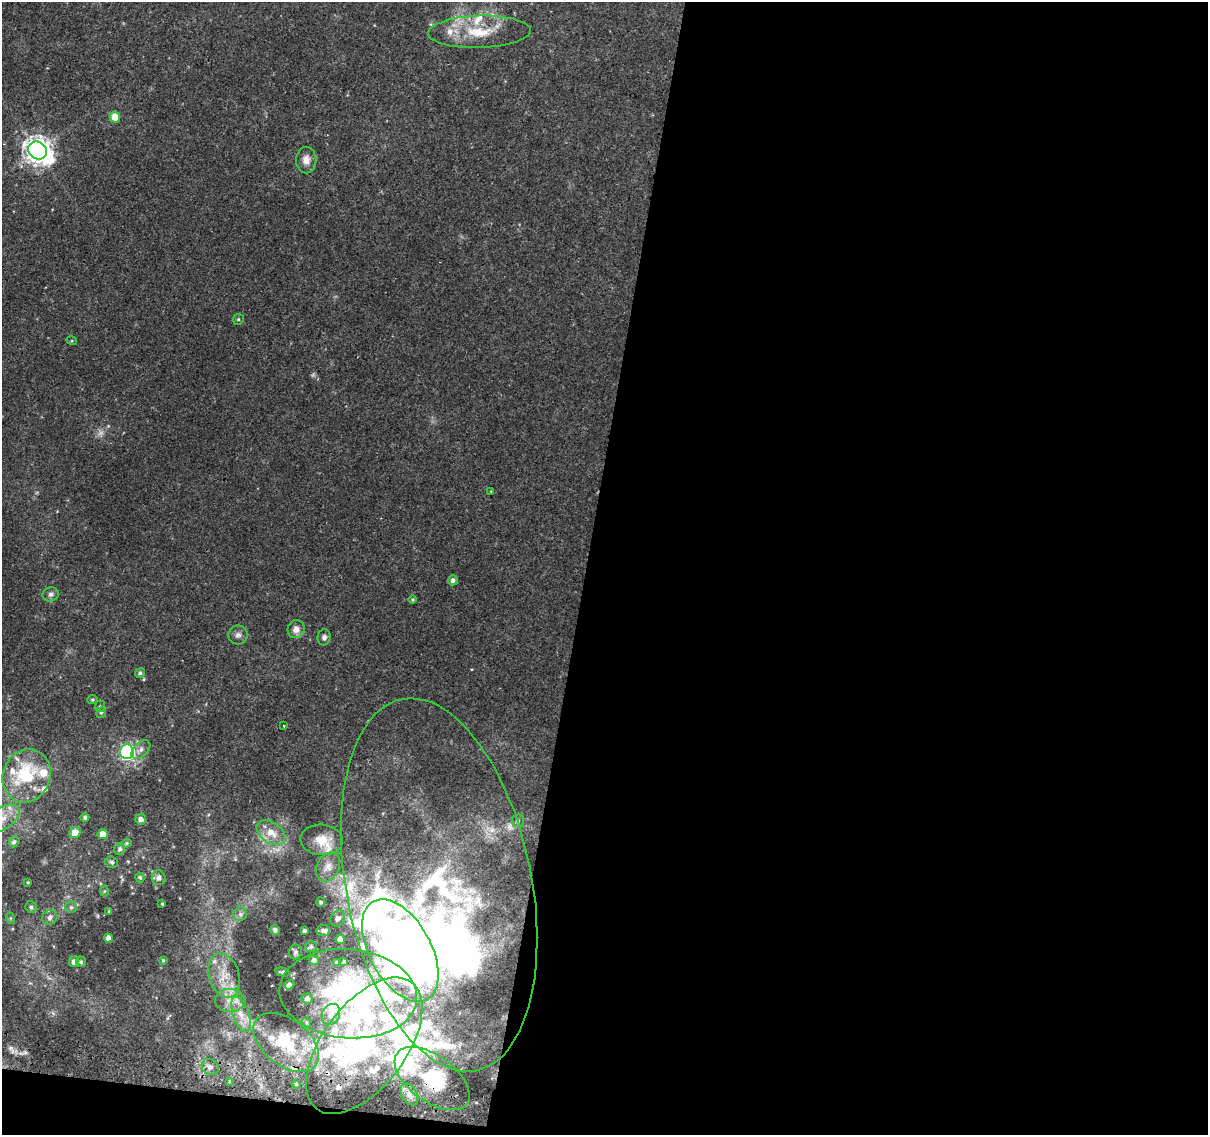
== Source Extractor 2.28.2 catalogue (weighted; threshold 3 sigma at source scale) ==
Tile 16 of 4 x 4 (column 4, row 4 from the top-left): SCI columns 3624-4829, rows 263-1395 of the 4843 x 5116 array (HDU 1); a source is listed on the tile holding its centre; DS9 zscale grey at full resolution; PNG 1210 x 1137 px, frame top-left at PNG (2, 2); each listed source drawn as its Kron ellipse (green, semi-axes under 4 px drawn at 4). Shown black and unused: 53% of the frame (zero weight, under 2 of 3 exposures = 2% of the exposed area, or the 3 px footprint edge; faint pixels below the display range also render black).
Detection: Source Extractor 2.28.2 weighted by HDU 2 'WHT'; one run over the whole footprint, this tile lists its part. Background 0.0111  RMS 0.0038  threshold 0.017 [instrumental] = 3 sigma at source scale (4.5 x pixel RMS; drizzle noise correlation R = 1.50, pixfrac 1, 0.0396/0.0396 arcsec/px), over >= 5 px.
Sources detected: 122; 2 too faint to see at this stretch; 11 inside a brighter object's white glare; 2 cosmic-ray / hot-pixel residue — neither listed nor drawn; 29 inside a brighter listed object's ellipse — not listed separately; the other 78 listed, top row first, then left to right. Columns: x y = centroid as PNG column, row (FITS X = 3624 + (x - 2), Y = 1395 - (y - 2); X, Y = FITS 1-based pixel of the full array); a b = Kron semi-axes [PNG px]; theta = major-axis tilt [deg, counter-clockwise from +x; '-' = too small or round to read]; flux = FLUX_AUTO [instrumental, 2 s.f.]
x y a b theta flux
479 32 51 16 2 16
115 117 5 5 - 6
38 150 9 8 - 400
306 160 13 10 -90 3.3
238 319 6 5 - 0.6
72 341 5 3 - 0.4
491 491 4 3 - 0.29
453 580 5 5 - 1.3
51 594 8 7 - 1.2
413 600 4 4 - 0.48
296 629 9 8 - 2.6
238 635 10 9 - 1.7
324 637 8 6 79 1.4
140 673 5 4 - 0.8
92 700 5 4 - 0.48
100 706 6 5 - 0.64
101 712 6 4 68 0.62
284 726 4 2 - 0.23
141 749 11 7 44 1.9
127 752 7 7 - 100
27 776 27 23 66 26
85 817 4 4 - 0.85
2 819 20 11 34 5.5
141 819 5 5 - 1.9
518 821 6 6 - 0.96
75 833 6 5 - 6.1
271 833 16 10 -35 4.7
103 834 5 5 - 3.4
322 840 21 15 -5 6.9
14 842 6 5 - 0.99
126 843 5 4 - 0.49
120 849 6 5 - 1
112 862 6 5 - 0.81
328 867 15 11 63 3.6
140 877 5 4 - 0.66
159 878 7 7 - 1.5
28 882 4 3 - 0.37
439 885 189 92 -79 160
104 891 5 3 - 0.35
321 902 5 4 - 0.76
162 904 3 2 - 0.35
31 907 6 5 - 0.86
71 907 6 5 - 0.79
109 911 3 2 - 0.35
240 914 6 6 - 1.2
50 917 8 7 - 1.7
10 918 6 4 -71 0.46
338 918 8 7 - 1.8
275 930 5 4 - 1.2
304 931 3 3 - 0.93
323 931 7 5 9 1.2
108 938 4 4 - 2
340 939 4 4 - 2.7
311 947 5 5 - 0.9
400 950 56 31 -61 230
295 952 7 6 - 1.1
163 960 3 3 - 0.45
314 960 5 4 - 1.1
344 961 3 3 - 0.38
74 962 5 5 - 1.8
81 962 5 4 - 0.62
337 962 3 3 - 0.42
283 972 7 4 -14 0.81
224 975 23 15 -72 9
289 985 5 4 - 1.4
348 994 69 44 -5 64
307 999 5 5 - 1.2
230 1000 15 11 -2 4.9
241 1014 18 8 -71 4.7
331 1014 11 8 61 2.9
307 1023 5 3 - 0.38
286 1042 37 23 -39 20
364 1046 79 41 53 70
210 1067 9 7 -39 2
432 1078 43 23 -36 24
229 1081 3 3 - 0.7
296 1084 4 3 - 0.44
409 1094 12 7 -60 2.9
Overlapping masked pixels (flux is a lower limit): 1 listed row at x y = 432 1078
Isophote crosses this tile's border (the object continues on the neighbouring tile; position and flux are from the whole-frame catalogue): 1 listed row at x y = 2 819